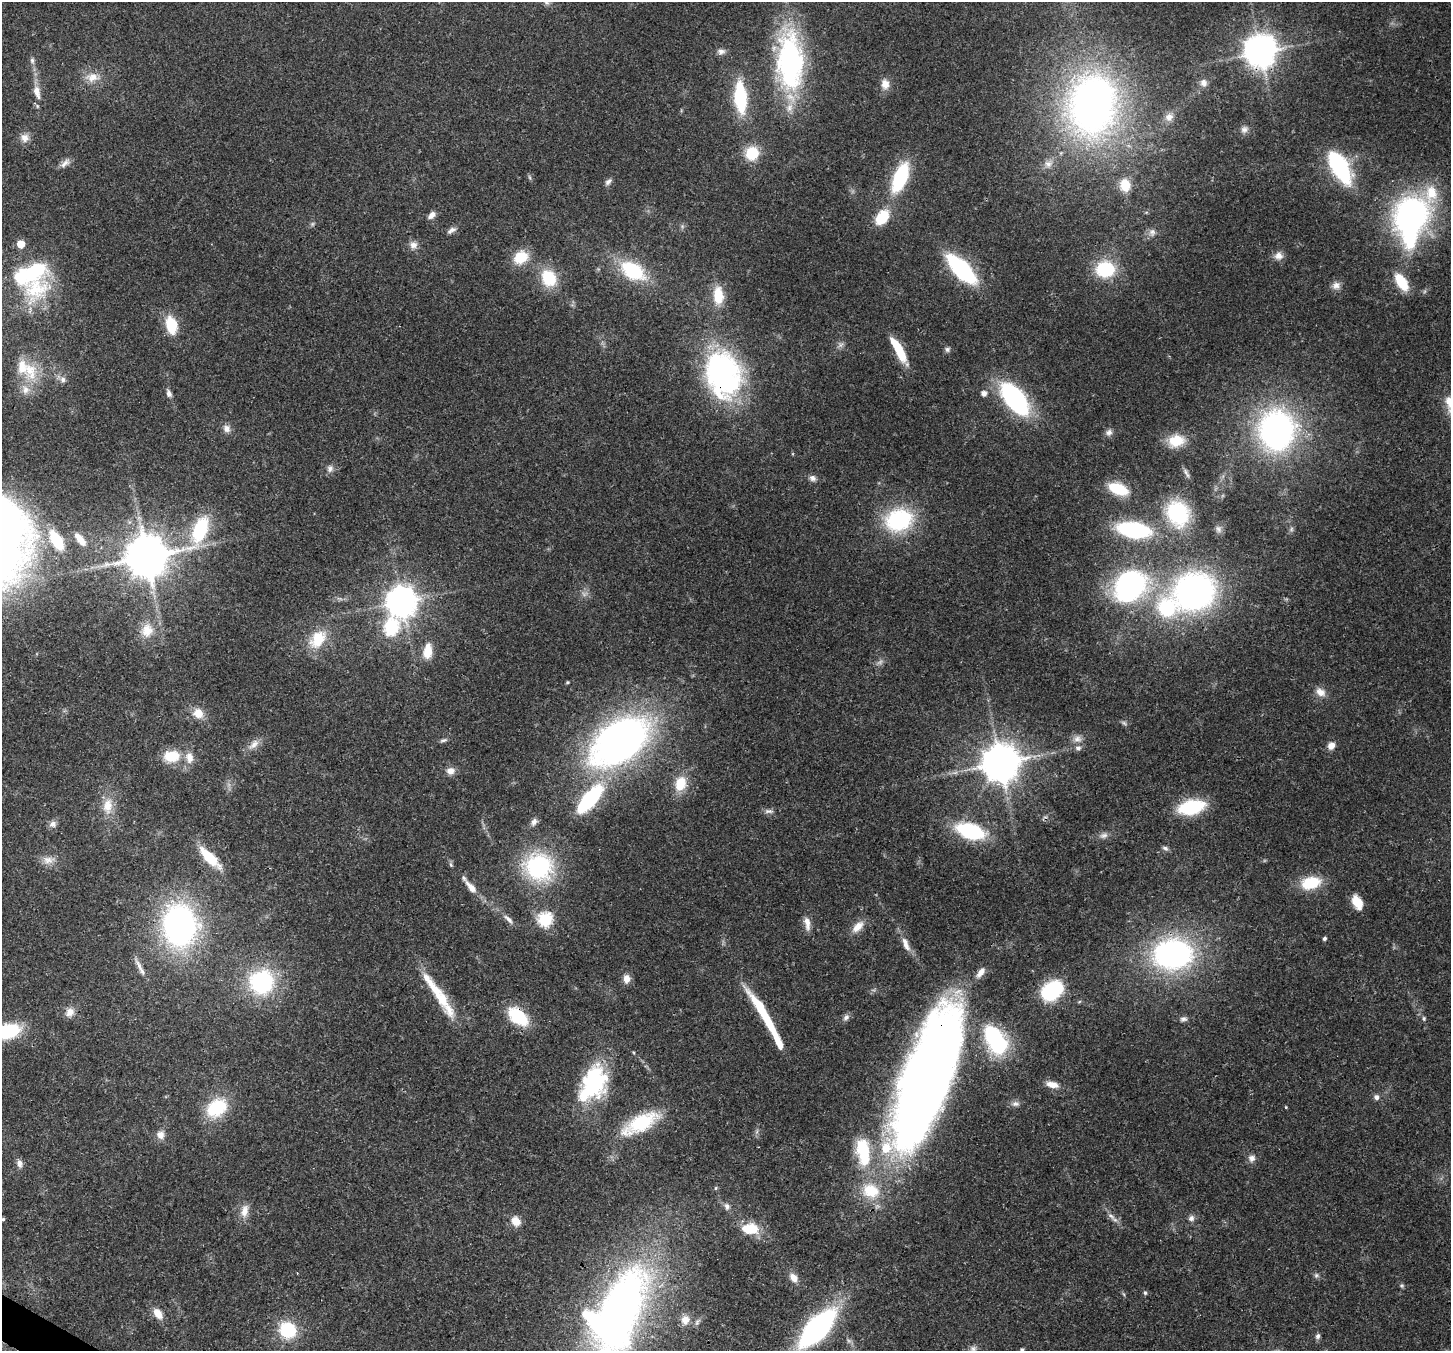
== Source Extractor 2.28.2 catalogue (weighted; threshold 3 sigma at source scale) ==
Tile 7 of 4 x 4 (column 3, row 2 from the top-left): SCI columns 2967-4415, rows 3053-4401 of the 5932 x 6036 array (HDU 1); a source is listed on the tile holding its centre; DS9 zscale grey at full resolution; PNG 1453 x 1353 px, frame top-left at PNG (2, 2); no overlay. Shown black and unused: <1% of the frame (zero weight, under 3 of 4 exposures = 7% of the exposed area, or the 3 px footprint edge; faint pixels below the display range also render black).
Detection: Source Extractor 2.28.2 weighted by HDU 2 'WHT'; one run over the whole footprint, this tile lists its part. Background 0.0922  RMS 0.0037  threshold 0.0167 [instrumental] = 3 sigma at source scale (4.5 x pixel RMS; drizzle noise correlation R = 1.50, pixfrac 1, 0.0396/0.0396 arcsec/px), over >= 5 px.
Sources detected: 175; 1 too faint to see at this stretch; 5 inside a brighter object's white glare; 1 long thin detection or spike segment (spike, bleed or trail) — not listed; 13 inside a brighter listed object's ellipse — not listed separately; the other 155 listed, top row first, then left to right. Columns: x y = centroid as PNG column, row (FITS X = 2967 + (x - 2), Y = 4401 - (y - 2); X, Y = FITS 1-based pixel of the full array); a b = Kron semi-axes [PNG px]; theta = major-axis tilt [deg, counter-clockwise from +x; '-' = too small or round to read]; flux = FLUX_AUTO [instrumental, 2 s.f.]
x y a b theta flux
721 51 10 7 6 1.6
1260 52 10 8 52 600
32 60 8 6 -76 0.97
790 62 69 31 -88 70
93 77 16 11 12 4.4
1203 83 9 9 - 1.9
885 84 12 10 -85 3.2
37 92 19 8 -76 4.1
740 97 27 11 -85 27
1095 97 53 46 -2 150
1169 117 12 10 39 2.5
1244 129 9 9 - 1.7
25 138 11 11 - 2.6
752 153 12 12 - 13
65 163 16 7 41 2
1048 164 10 9 - 2.1
1339 166 24 10 -61 65
529 177 7 4 -70 0.57
900 178 29 12 68 28
608 182 10 6 43 1.2
1125 185 14 11 -84 6.4
432 215 10 7 48 2
1411 215 37 34 82 89
882 217 15 10 53 12
312 224 7 4 71 0.59
451 230 13 6 33 1.5
1152 232 11 10 - 1.9
21 244 5 5 - 7.7
413 245 10 9 - 2.1
1279 256 11 10 - 2.5
521 257 18 14 32 8.9
961 269 26 11 -45 51
1105 269 19 16 -2 20
633 271 24 14 -32 24
549 278 19 15 -60 14
1401 282 21 10 -57 9.9
1336 285 11 9 -8 2.1
36 288 44 39 55 30
718 296 20 11 -88 9.6
171 325 15 9 -76 14
840 345 8 6 35 1.2
898 349 28 8 -61 13
947 349 7 6 - 0.97
30 371 29 18 -76 13
722 373 48 34 -73 90
63 380 8 7 - 1.6
984 393 5 5 - 2
169 394 8 6 -68 1.6
1015 399 31 16 -52 55
227 428 10 9 - 2
1277 430 33 30 -89 110
1109 432 9 8 - 1.6
1176 441 19 14 8 8.9
330 469 10 7 -88 1.5
1186 473 15 5 -62 1.3
812 478 9 8 - 1.5
1118 489 20 11 -22 13
1178 513 23 18 -67 35
899 520 25 19 18 39
1218 529 10 8 -52 1.5
1291 529 7 4 89 0.69
200 530 39 16 67 25
1134 530 27 13 -9 44
80 539 21 8 -52 4.9
56 540 21 10 -59 14
146 557 12 11 - 1400
1130 586 35 28 47 69
1194 591 39 34 23 120
401 602 9 9 - 560
391 628 8 7 - 55
147 630 20 16 75 7
318 639 26 18 52 11
427 651 18 10 82 6
567 682 4 3 - 0.47
1321 692 14 10 -31 3.1
198 713 12 11 - 4.8
1124 723 8 4 -45 0.73
1077 739 12 9 -2 2.3
443 740 10 4 13 0.86
620 741 65 39 37 160
254 744 16 8 45 2.9
1331 746 8 7 - 2.6
1078 748 8 7 - 1.4
171 756 17 12 2 11
189 758 15 11 -79 3.9
1000 763 11 10 - 1000
451 771 10 9 - 2.5
680 784 16 12 74 8.3
590 799 26 10 49 44
108 806 21 12 89 6.4
1191 807 23 12 12 25
769 811 12 6 0 1.4
534 822 11 7 56 1.6
53 824 10 8 32 1.7
970 831 26 14 -17 31
1104 835 11 7 16 1.7
1165 848 9 5 -23 0.98
210 858 24 8 -45 14
48 860 16 9 6 3.2
538 867 25 24 - 47
1310 883 19 12 15 14
471 887 20 8 -50 4.1
1357 902 16 9 -61 5.6
508 919 16 6 -46 2
545 919 7 6 - 54
807 923 19 7 -81 3.2
179 925 34 26 -86 110
858 927 19 9 46 4.1
1324 938 4 4 - 0.76
906 944 21 7 -69 3.5
1173 954 35 26 6 90
139 966 21 5 -64 2.4
626 979 11 8 89 2.6
261 982 23 22 - 37
435 989 41 13 -53 10
1052 990 24 17 39 21
761 1009 18 8 -75 6.8
70 1012 12 10 52 3
518 1017 21 13 -40 19
846 1017 11 7 49 1.3
1424 1018 6 4 -72 0.6
1183 1019 9 6 11 1.1
7 1031 22 13 17 26
993 1036 20 17 -57 29
778 1042 37 7 -64 8
927 1076 147 43 71 430
593 1082 39 27 70 37
1052 1084 15 7 -13 3.3
1376 1097 6 6 - 1.5
1015 1104 11 7 -1 1.4
217 1108 25 18 34 18
641 1123 36 14 29 25
160 1135 12 10 -64 2.5
863 1152 41 18 -81 19
1252 1158 9 9 - 1.8
20 1164 11 7 -89 1.7
727 1206 8 7 - 1.5
244 1211 17 10 77 3.7
1111 1216 12 6 -42 1.8
1191 1218 9 8 - 1.4
3 1219 4 4 - 0.64
516 1221 12 10 -58 4
750 1229 21 14 -4 9.2
1316 1275 7 5 69 0.82
793 1278 12 8 -52 2.8
1402 1286 6 5 - 0.59
1145 1293 6 4 -68 0.57
618 1313 86 42 64 240
158 1314 15 9 -54 3.9
685 1320 12 11 - 3.5
817 1328 35 15 47 97
288 1330 14 13 - 21
1318 1336 7 6 - 1.1
973 1349 9 8 - 1.3
1022 1350 4 4 - 0.7
Overlapping masked pixels (flux is a lower limit): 5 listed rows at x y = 1260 52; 722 373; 518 1017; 927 1076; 618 1313
Isophote crosses this tile's border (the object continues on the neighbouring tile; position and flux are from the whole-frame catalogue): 5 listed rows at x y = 7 1031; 3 1219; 618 1313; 817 1328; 1022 1350